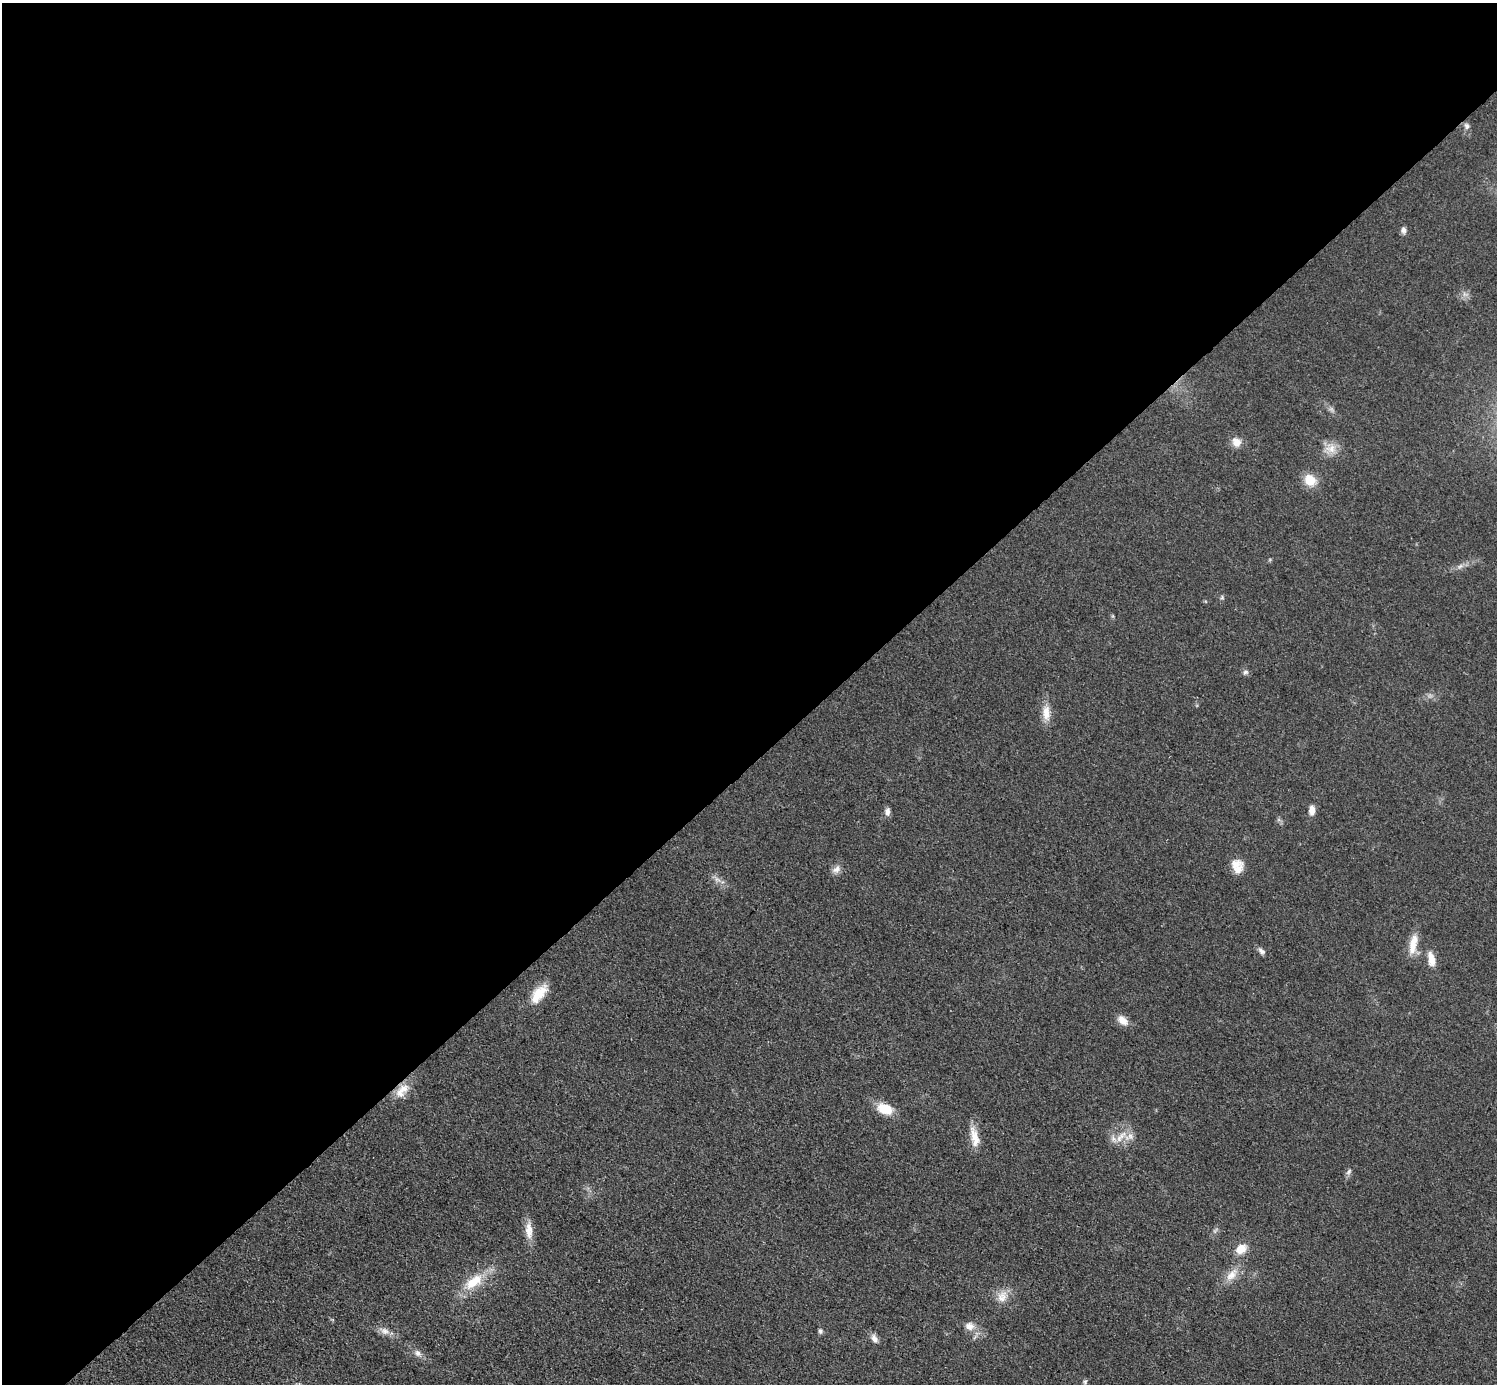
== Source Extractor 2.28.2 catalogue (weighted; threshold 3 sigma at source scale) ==
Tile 2 of 4 x 4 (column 2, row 1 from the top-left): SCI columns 1498-2992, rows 4446-5827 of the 5984 x 5984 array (HDU 1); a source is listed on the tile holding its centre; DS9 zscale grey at full resolution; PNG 1499 x 1386 px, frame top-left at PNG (2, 3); no overlay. Shown black and unused: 55% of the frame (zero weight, under 3 of 4 exposures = <1% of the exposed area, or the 3 px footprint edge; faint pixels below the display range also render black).
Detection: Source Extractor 2.28.2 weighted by HDU 2 'WHT'; one run over the whole footprint, this tile lists its part. Background 0.0797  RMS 0.0063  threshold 0.0285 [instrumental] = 3 sigma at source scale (4.5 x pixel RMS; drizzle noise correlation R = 1.50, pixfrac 1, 0.05/0.05 arcsec/px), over >= 5 px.
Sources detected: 43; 3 too faint to see at this stretch — not listed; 4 inside a brighter listed object's ellipse — not listed separately; the other 36 listed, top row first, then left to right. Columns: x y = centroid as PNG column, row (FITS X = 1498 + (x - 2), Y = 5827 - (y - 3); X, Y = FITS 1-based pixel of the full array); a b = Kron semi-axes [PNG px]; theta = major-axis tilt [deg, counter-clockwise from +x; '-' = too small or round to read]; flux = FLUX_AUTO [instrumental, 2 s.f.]
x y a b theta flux
1467 126 9 7 -69 2.4
1403 230 8 7 - 2.5
1236 442 13 12 - 6
1331 448 17 13 -1 8.3
1310 480 16 13 -40 11
1460 566 11 6 34 2.7
1222 597 5 5 - 1.1
1245 672 8 6 34 1.8
1046 713 22 11 -86 8.7
1312 810 11 7 86 4.7
887 812 10 7 86 3
836 869 13 9 45 3.9
1238 870 21 10 61 6.7
717 879 10 6 -29 2.9
1413 944 26 9 79 10
1261 951 11 6 -43 2.4
1431 959 21 9 -78 6.9
539 994 27 13 51 13
1122 1020 15 9 -41 6.1
403 1089 18 13 25 8.7
885 1109 16 10 -20 16
974 1137 29 10 -78 10
1121 1137 23 8 46 7.6
1349 1172 10 6 54 1.9
529 1230 25 9 -89 8.1
1215 1231 9 4 59 1.5
1241 1249 13 10 35 8.6
1232 1275 22 11 49 8.7
474 1282 30 14 36 19
1002 1297 17 13 59 7.9
969 1326 13 11 -7 5.5
385 1331 14 9 -23 4.6
820 1331 7 5 -78 1.4
874 1338 12 7 -59 3.5
418 1353 11 8 -38 3.3
1085 1382 7 5 90 1.3